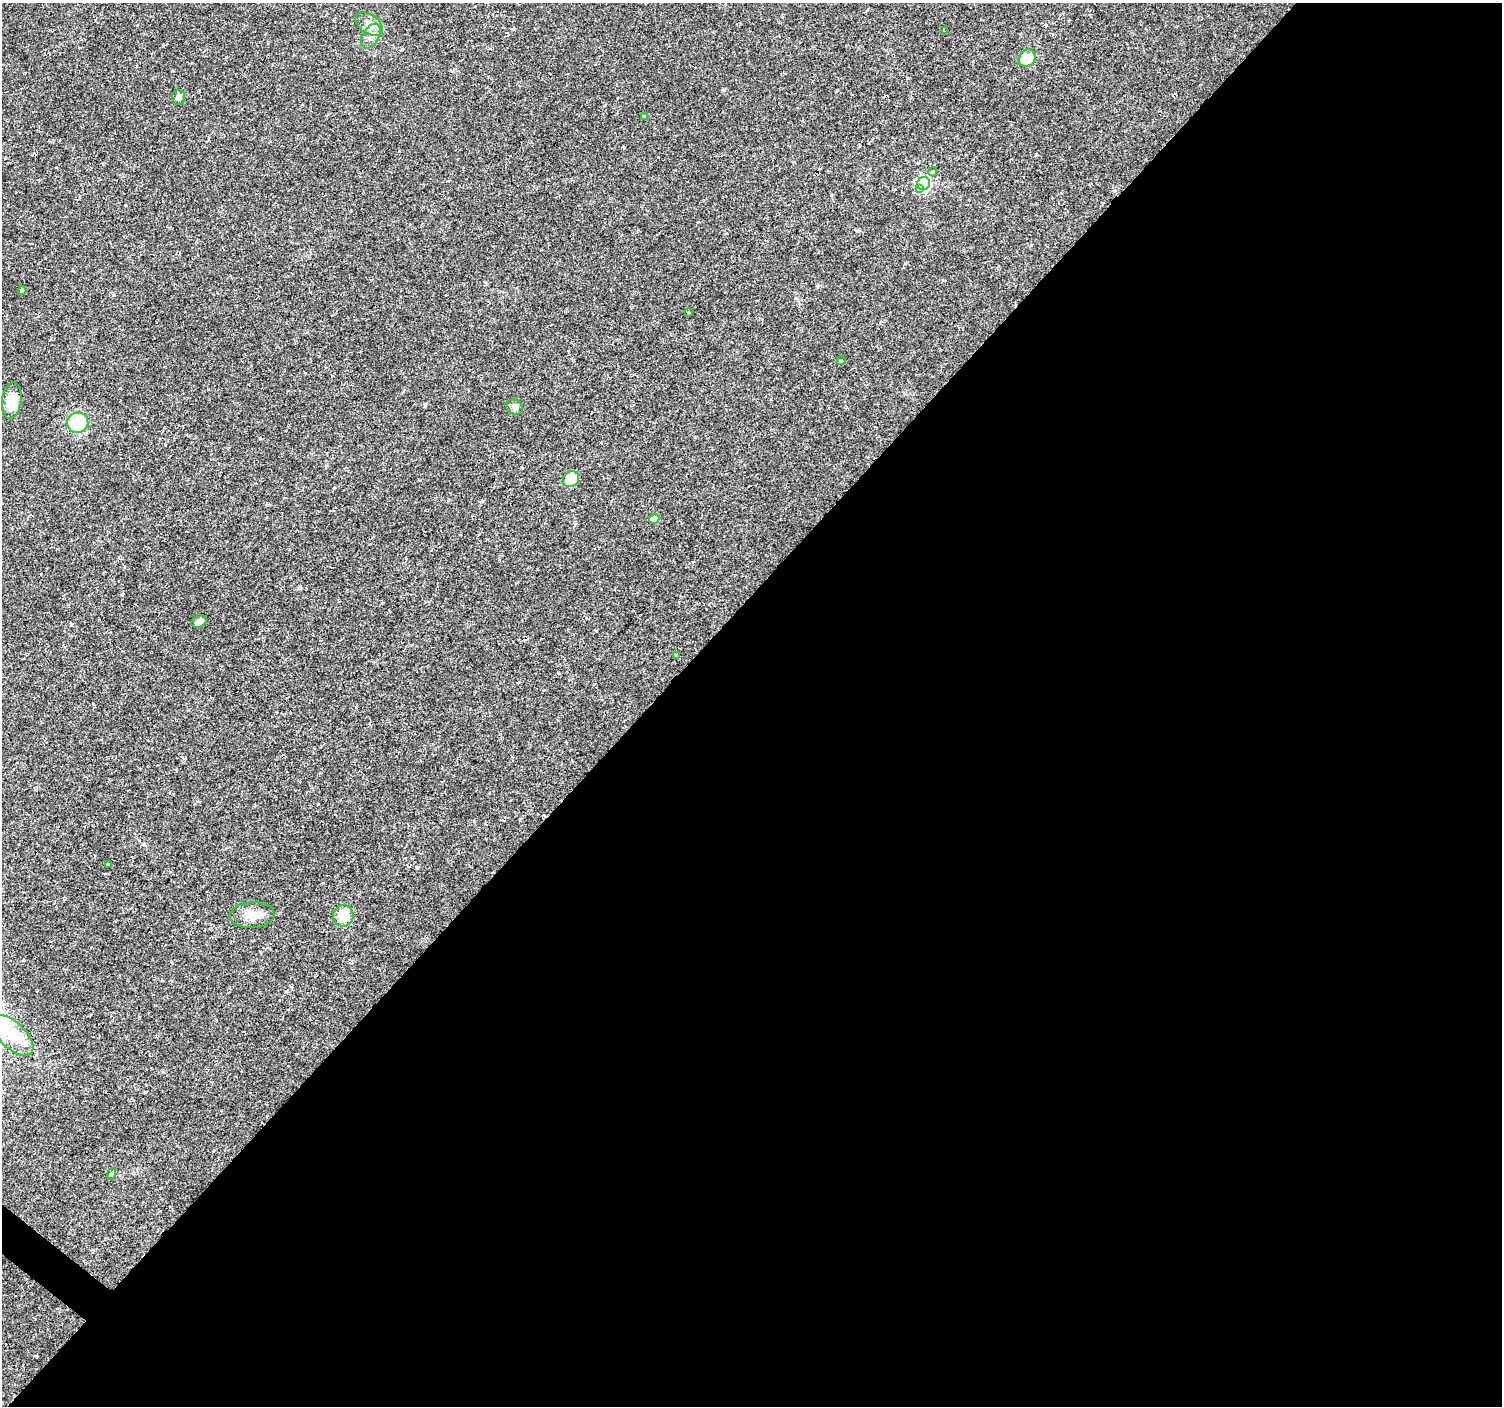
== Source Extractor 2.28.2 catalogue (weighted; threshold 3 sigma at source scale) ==
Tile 12 of 4 x 4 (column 4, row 3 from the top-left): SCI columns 4507-6006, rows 1642-3045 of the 6006 x 6026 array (HDU 1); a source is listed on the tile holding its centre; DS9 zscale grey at full resolution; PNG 1504 x 1408 px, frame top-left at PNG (2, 3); each listed source drawn as its Kron ellipse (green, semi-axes under 4 px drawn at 4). Shown black and unused: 57% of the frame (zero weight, under 2 of 3 exposures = <1% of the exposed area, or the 3 px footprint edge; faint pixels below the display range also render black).
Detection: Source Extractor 2.28.2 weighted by HDU 2 'WHT'; one run over the whole footprint, this tile lists its part. Background 0.0217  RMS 0.0027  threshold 0.0123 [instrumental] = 3 sigma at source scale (4.5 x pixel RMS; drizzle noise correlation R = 1.50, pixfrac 1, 0.0396/0.0396 arcsec/px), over >= 5 px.
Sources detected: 26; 2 cosmic-ray / hot-pixel residue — neither listed nor drawn; the other 24 listed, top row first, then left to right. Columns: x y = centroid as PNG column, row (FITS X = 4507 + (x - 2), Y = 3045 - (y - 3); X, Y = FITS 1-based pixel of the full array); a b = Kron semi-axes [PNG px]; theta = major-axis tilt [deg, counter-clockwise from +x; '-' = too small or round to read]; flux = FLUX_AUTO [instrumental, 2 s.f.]
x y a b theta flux
369 24 16 9 -35 2.3
945 31 4 2 - 0.26
371 36 14 8 59 1.7
1027 58 9 7 45 4.5
179 97 7 6 - 0.89
644 117 4 3 - 0.29
933 172 4 4 - 1.8
923 183 7 6 - 50
919 189 4 3 - 2.5
22 291 4 4 - 0.59
689 313 3 3 - 0.79
841 361 4 3 - 0.33
12 401 18 10 82 5
514 407 8 7 - 1.2
78 423 11 10 - 14
571 479 9 7 40 6.4
654 519 5 4 - 2
199 621 8 6 29 1.3
676 656 3 3 - 0.23
108 865 4 3 - 0.53
252 915 22 13 4 3.7
343 916 11 10 - 5.4
13 1036 25 13 -44 6.6
111 1174 6 3 71 0.3